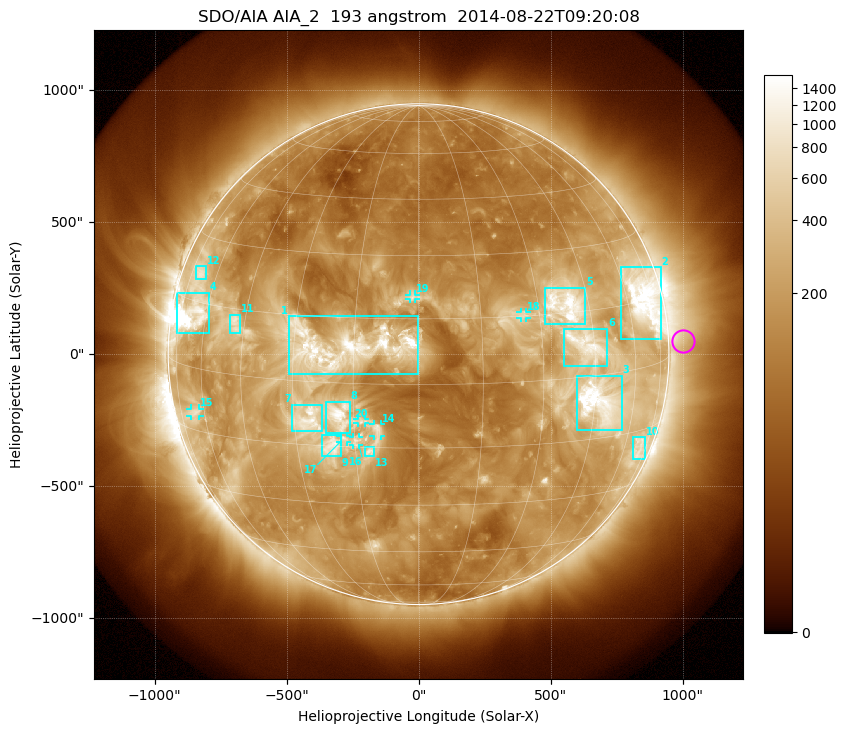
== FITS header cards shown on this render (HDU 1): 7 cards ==
TELESCOP= 'SDO/AIA'
INSTRUME= 'AIA_2'
WAVELNTH=                  193
WAVEUNIT= 'angstrom'
DATE-OBS= '2014-08-22T09:20:08.19'
CTYPE1  = 'HPLN-TAN'
CTYPE2  = 'HPLT-TAN'

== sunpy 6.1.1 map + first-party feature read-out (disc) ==
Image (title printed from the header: SDO/AIA AIA_2  193 angstrom  2014-08-22T09:20:08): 1024 x 1024 px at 2.4 arcsec/px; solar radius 949 arcsec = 395 px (full disc in frame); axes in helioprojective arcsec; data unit not stated in the header (colour bar unlabelled)
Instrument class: DISC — disc imager (sunpy class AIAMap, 193 A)
Bright regions (active regions / flare kernels): reference = the median radial profile (limb darkening/brightening removed); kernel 9 px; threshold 5 sigma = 452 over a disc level ~148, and >= 1.15x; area >= 12 px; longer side >= 9 px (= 22 arcsec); searched inside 0.97 R_sun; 20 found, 20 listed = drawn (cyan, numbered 1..; 7 of them under ~33 arcsec drawn as corner ticks so the feature stays visible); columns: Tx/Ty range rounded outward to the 5 arcsec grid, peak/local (2 s.f.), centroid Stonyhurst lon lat
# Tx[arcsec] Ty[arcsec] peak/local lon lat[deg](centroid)
1 -495..0 -75..145 14 -18 +8
2 765..920 55..330 12 +68 +15
3 600..770 -285..-80 16 +47 -6
4 -920..-795 80..235 37 -67 +12
5 475..630 115..255 11 +38 +17
6 550..715 -45..95 8.6 +43 +7
7 -480..-365 -290..-190 9.4 -26 -9
8 -350..-260 -300..-180 9.2 -19 -8
9 -370..-295 -390..-305 8.2 -21 -15
10 810..860 -395..-315 4.4 +69 -19
11 -715..-675 80..150 5.8 -48 +12
12 -845..-805 280..335 4.9 -69 +21
13 -205..-165 -390..-350 6.5 -12 -16
14 -170..-145 -310..-265 5.9 -10 -11
15 -865..-830 -235..-205 4.5 -65 -11
16 -250..-225 -345..-315 5.1 -15 -14
17 -295..-270 -330..-310 5.4 -18 -13
18 385..410 135..160 4.8 +26 +15
19 -35..-10 205..225 4.3 -1 +20
20 -230..-205 -260..-245 4.6 -13 -9
Off-limb structures (1.02-1.3 R_sun): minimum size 162 px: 3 found; the strongest spans PA ~240..305 deg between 1.02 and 1.3 R_sun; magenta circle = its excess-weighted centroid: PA ~275 deg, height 1.06 R_sun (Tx ~1000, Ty ~50 arcsec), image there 1.8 x the reference